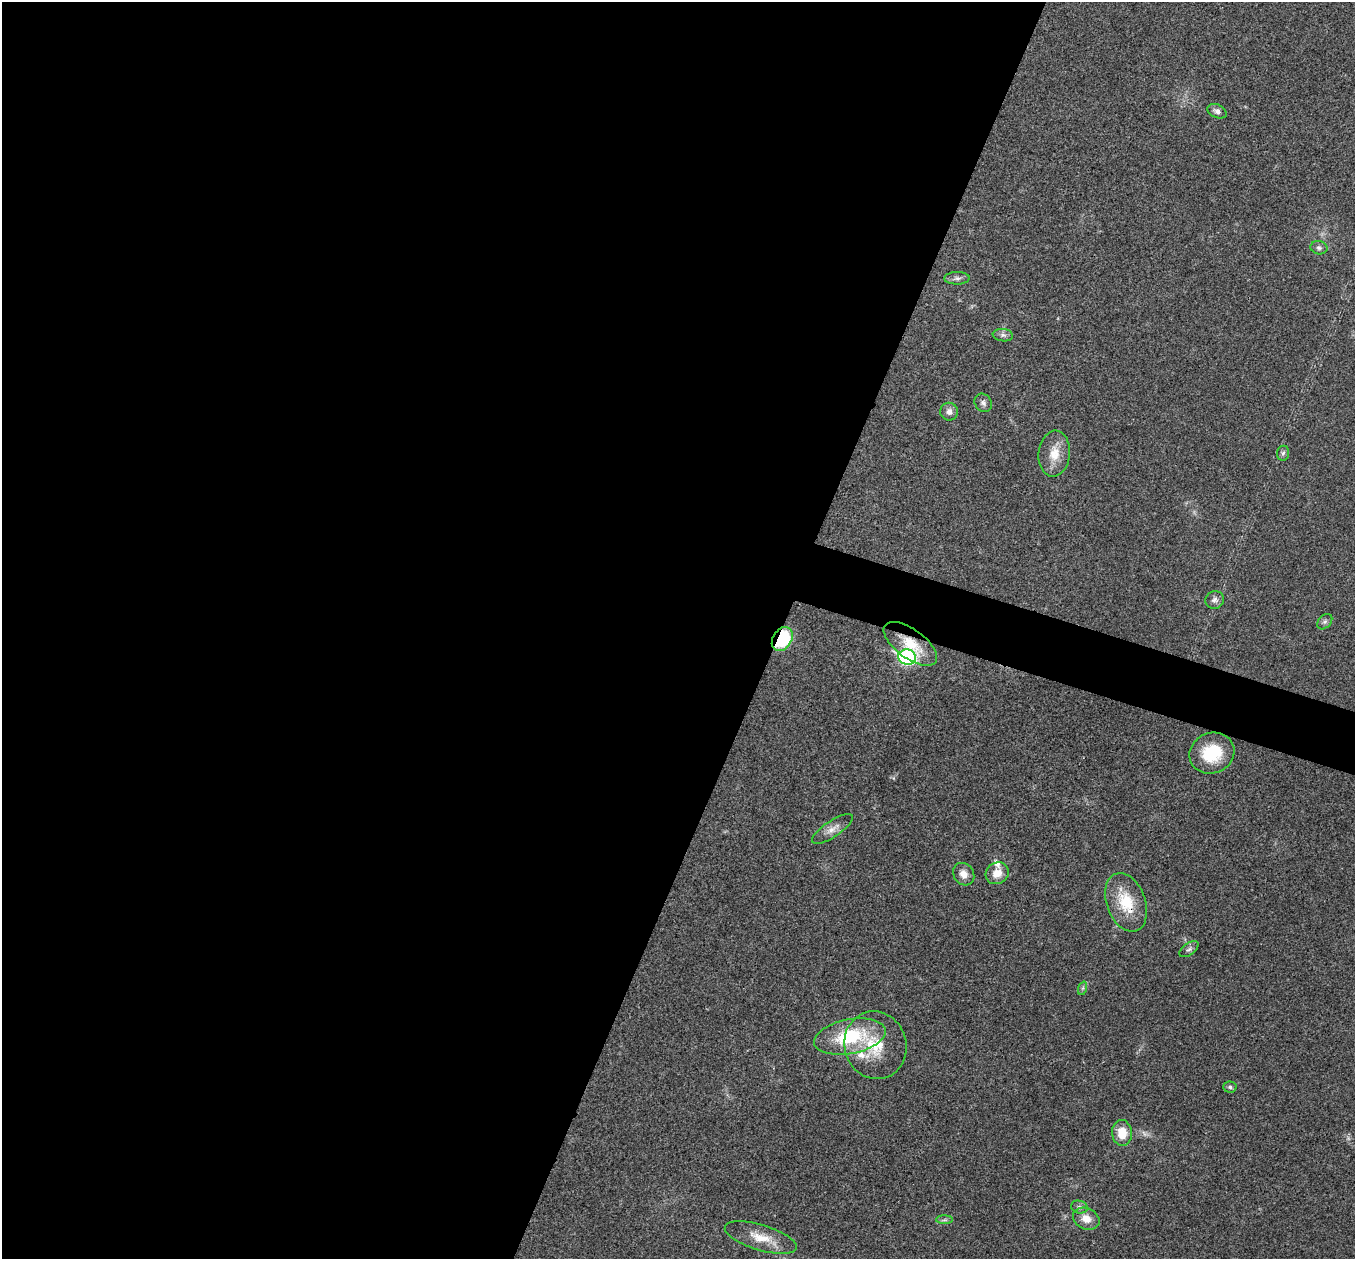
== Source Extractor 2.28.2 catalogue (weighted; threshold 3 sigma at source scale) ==
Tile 5 of 4 x 4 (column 1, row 2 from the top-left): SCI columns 3-1355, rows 2652-3908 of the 5419 x 5432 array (HDU 1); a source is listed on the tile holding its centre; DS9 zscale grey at full resolution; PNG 1357 x 1261 px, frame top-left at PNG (2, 2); each listed source drawn as its Kron ellipse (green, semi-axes under 4 px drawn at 4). Shown black and unused: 59% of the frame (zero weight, under 3 of 4 exposures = <1% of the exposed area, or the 3 px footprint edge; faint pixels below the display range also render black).
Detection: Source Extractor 2.28.2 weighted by HDU 2 'WHT'; one run over the whole footprint, this tile lists its part. Background 0.0211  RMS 0.004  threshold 0.0182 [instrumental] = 3 sigma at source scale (4.5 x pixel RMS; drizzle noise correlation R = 1.50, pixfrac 1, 0.05/0.05 arcsec/px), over >= 5 px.
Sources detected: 31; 1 too faint to see at this stretch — neither listed nor drawn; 2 inside a brighter listed object's ellipse — not listed separately; the other 28 listed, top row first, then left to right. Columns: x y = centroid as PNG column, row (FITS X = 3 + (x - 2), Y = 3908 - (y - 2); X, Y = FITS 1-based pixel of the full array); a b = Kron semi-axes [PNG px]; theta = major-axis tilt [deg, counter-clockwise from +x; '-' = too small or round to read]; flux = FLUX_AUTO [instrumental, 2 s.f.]
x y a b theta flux
1217 111 10 6 -26 1.7
1319 248 8 6 -11 1.2
957 278 13 6 1 1.5
1003 335 10 6 -7 1.3
983 403 10 8 -53 1.5
949 412 9 9 - 2.3
1283 453 7 6 - 0.97
1054 454 23 15 84 7.4
1215 600 9 9 - 1.6
1325 622 9 6 48 1.1
782 639 13 9 58 22
910 644 31 14 -36 11
907 657 9 7 -12 76
1212 753 23 20 23 17
832 829 24 8 34 3.4
997 873 12 10 34 4.8
964 874 12 10 -53 3.5
1126 902 30 19 -69 15
1189 949 11 6 35 1.2
1083 988 7 4 71 0.74
850 1036 36 17 11 28
875 1045 34 31 -73 19
1230 1087 7 5 -3 0.84
1122 1133 13 10 -83 7.1
1079 1207 8 6 -15 1.2
1086 1219 14 10 -25 4.7
944 1220 8 4 1 0.87
761 1237 37 12 -17 9
Overlapping masked pixels (flux is a lower limit): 4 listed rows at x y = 782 639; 910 644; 907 657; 1126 902